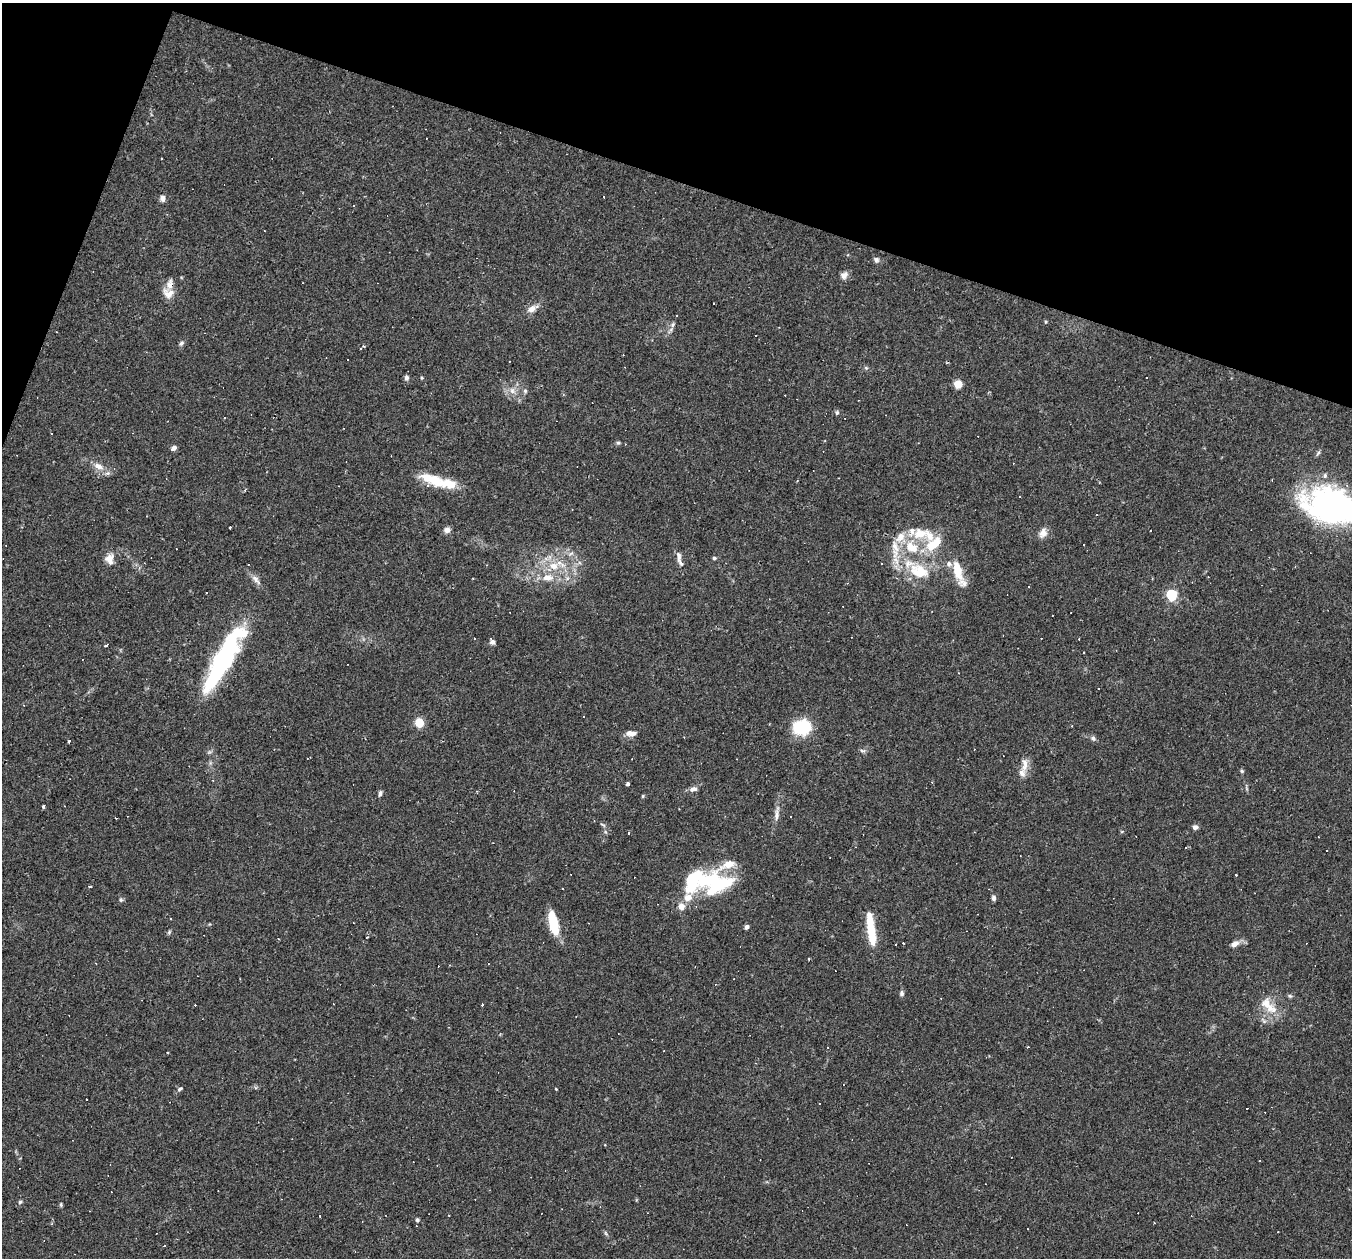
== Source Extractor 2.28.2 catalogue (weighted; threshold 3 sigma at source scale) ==
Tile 2 of 4 x 4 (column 2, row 1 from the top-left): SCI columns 1351-2700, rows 4030-5285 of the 5400 x 5416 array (HDU 1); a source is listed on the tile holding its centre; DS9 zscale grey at full resolution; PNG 1354 x 1260 px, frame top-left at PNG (2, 3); no overlay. Shown black and unused: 17% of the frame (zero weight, under 2 of 3 exposures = <1% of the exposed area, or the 3 px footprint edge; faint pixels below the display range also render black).
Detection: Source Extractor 2.28.2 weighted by HDU 2 'WHT'; one run over the whole footprint, this tile lists its part. Background 0.0262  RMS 0.0043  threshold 0.0193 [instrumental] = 3 sigma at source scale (4.5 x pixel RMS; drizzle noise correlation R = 1.50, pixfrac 1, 0.05/0.05 arcsec/px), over >= 5 px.
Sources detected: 155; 7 inside a brighter object's white glare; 48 cosmic-ray / hot-pixel residue — not listed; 13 inside a brighter listed object's ellipse — not listed separately; the other 87 listed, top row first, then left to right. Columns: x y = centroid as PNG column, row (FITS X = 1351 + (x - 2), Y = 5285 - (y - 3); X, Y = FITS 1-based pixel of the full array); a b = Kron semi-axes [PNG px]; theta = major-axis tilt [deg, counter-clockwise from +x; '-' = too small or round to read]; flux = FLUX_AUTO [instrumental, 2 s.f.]
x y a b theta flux
161 158 3 2 - 0.38
162 198 8 6 -89 1.5
354 206 3 2 - 0.35
876 260 7 6 - 1.1
844 275 9 8 - 2.1
169 293 15 12 -13 4.3
714 303 3 2 - 0.47
531 309 10 8 37 2.9
672 325 7 4 71 0.85
181 343 7 5 41 0.9
348 360 3 3 - 1.3
866 368 6 4 -19 0.57
406 378 7 5 -86 1.3
958 384 7 7 - 4.6
512 391 9 7 -90 2
525 391 6 5 - 0.73
837 413 6 5 - 0.72
618 443 5 5 - 0.64
174 448 6 5 - 1.8
98 466 15 7 -23 3.5
435 481 39 14 -21 14
1020 497 3 3 - 1.5
1326 506 43 35 -29 110
447 530 7 7 - 2
1150 531 2 2 - 0.31
1043 533 13 9 69 2.9
923 534 36 15 -14 13
1083 545 3 2 - 0.67
895 547 21 9 -69 6.4
912 547 19 12 -31 10
571 553 7 4 20 0.86
679 556 14 7 -79 2.2
714 558 5 4 - 0.69
109 559 13 11 84 3.7
554 566 13 10 -4 6.1
957 570 28 10 -76 9.4
919 571 28 18 -21 16
548 578 18 9 3 5.5
256 580 17 6 -48 2.4
1171 595 5 5 - 41
492 641 8 5 -58 1.4
107 646 3 3 - 1.6
223 663 64 15 56 64
959 673 3 2 - 0.31
584 716 2 2 - 0.28
419 723 8 8 - 6.1
802 727 19 15 3 18
629 733 8 7 - 1.8
1093 738 7 6 - 1.1
69 741 3 3 - 1.5
862 751 7 4 -19 0.74
1025 764 22 8 88 3.7
1242 771 5 4 - 0.59
627 784 4 3 - 1.2
693 789 12 7 15 1.8
380 793 7 4 75 1.1
643 796 5 3 - 0.42
44 807 3 3 - 19
776 815 12 6 85 2.1
790 817 3 2 - 0.44
1195 827 6 5 - 1.5
629 833 3 3 - 1.8
704 880 37 26 -12 27
89 886 3 3 - 1.8
994 898 6 5 - 1.1
121 900 5 5 - 0.67
681 906 8 7 - 3
171 919 3 2 - 0.47
553 923 25 8 -77 14
747 927 5 4 - 1.3
169 932 6 4 46 0.64
872 934 29 9 -83 11
1235 944 11 7 28 2.5
896 945 3 2 - 0.62
809 959 3 3 - 0.55
902 993 6 5 - 1
1290 996 6 4 -42 0.65
482 1004 3 3 - 2
1270 1008 21 12 -21 6.9
180 1089 8 4 32 0.84
556 1089 3 3 - 0.3
820 1103 3 3 - 14
20 1202 5 4 - 0.71
61 1205 7 3 -90 0.53
449 1215 2 2 - 0.27
417 1220 5 5 - 0.66
164 1246 3 3 - 0.37